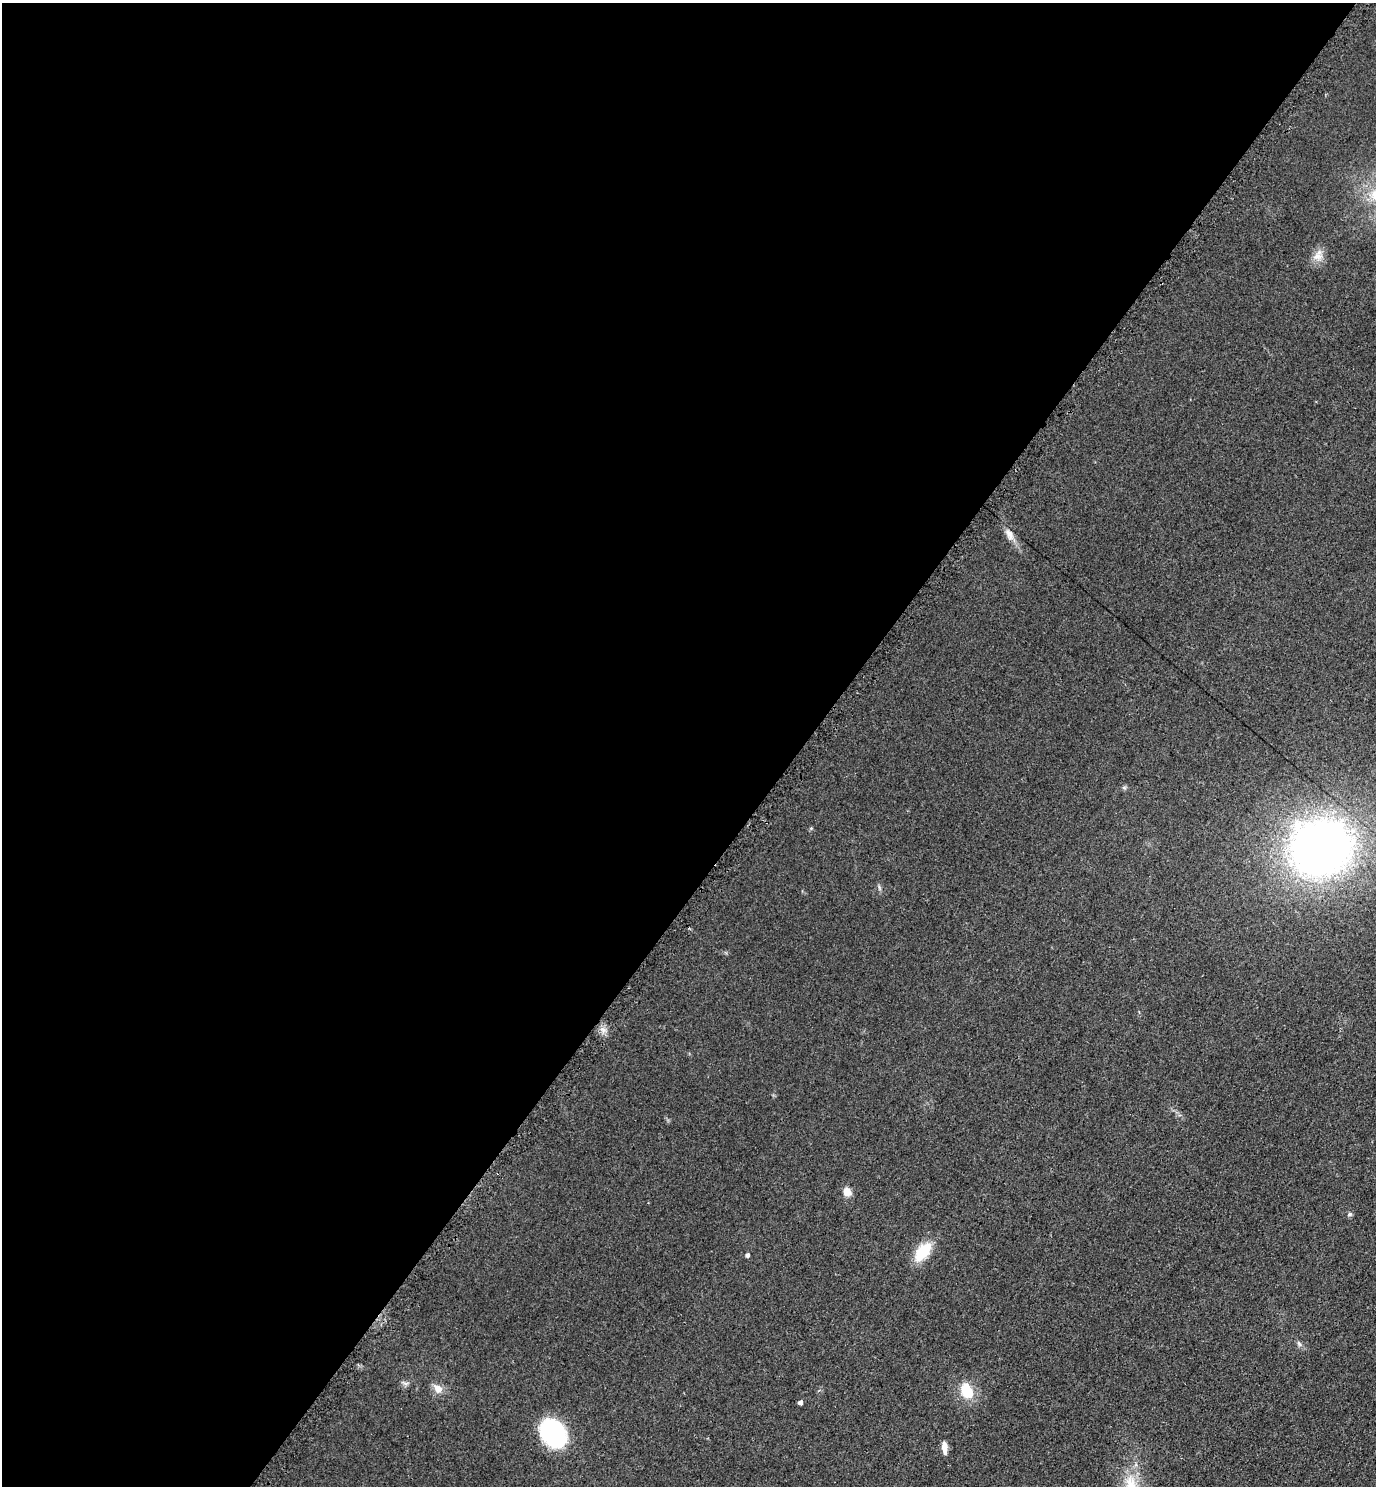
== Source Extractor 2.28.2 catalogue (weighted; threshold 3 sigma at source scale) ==
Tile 5 of 4 x 4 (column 1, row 2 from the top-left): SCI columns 159-1532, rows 2980-4463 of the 5962 x 5951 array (HDU 1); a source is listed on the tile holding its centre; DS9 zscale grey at full resolution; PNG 1378 x 1488 px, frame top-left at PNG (2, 3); no overlay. Shown black and unused: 58% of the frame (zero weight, under 2 of 3 exposures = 2% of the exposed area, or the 3 px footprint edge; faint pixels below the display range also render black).
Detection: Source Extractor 2.28.2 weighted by HDU 2 'WHT'; one run over the whole footprint, this tile lists its part. Background 0.0787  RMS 0.011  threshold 0.0515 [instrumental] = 3 sigma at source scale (4.5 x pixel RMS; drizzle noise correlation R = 1.50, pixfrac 1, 0.05/0.05 arcsec/px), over >= 5 px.
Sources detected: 16; all 16 listed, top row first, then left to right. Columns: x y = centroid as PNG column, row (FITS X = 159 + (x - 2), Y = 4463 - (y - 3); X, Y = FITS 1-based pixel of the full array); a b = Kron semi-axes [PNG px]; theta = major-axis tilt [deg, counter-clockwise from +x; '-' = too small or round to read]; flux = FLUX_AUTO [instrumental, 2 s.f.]
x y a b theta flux
1318 255 18 11 62 12
1009 534 18 9 -61 9.7
1124 788 7 4 -1 1.9
1321 848 45 40 11 860
603 1030 9 5 -31 4.7
847 1192 10 9 - 10
1350 1214 6 5 - 2.4
923 1252 21 11 51 43
747 1255 4 4 - 3.2
1299 1344 9 5 -63 3
405 1383 11 4 -18 2.8
438 1388 13 9 -40 9.9
967 1391 15 11 -65 33
800 1402 4 4 - 4.3
553 1433 25 19 -55 150
944 1447 12 6 -86 9.4